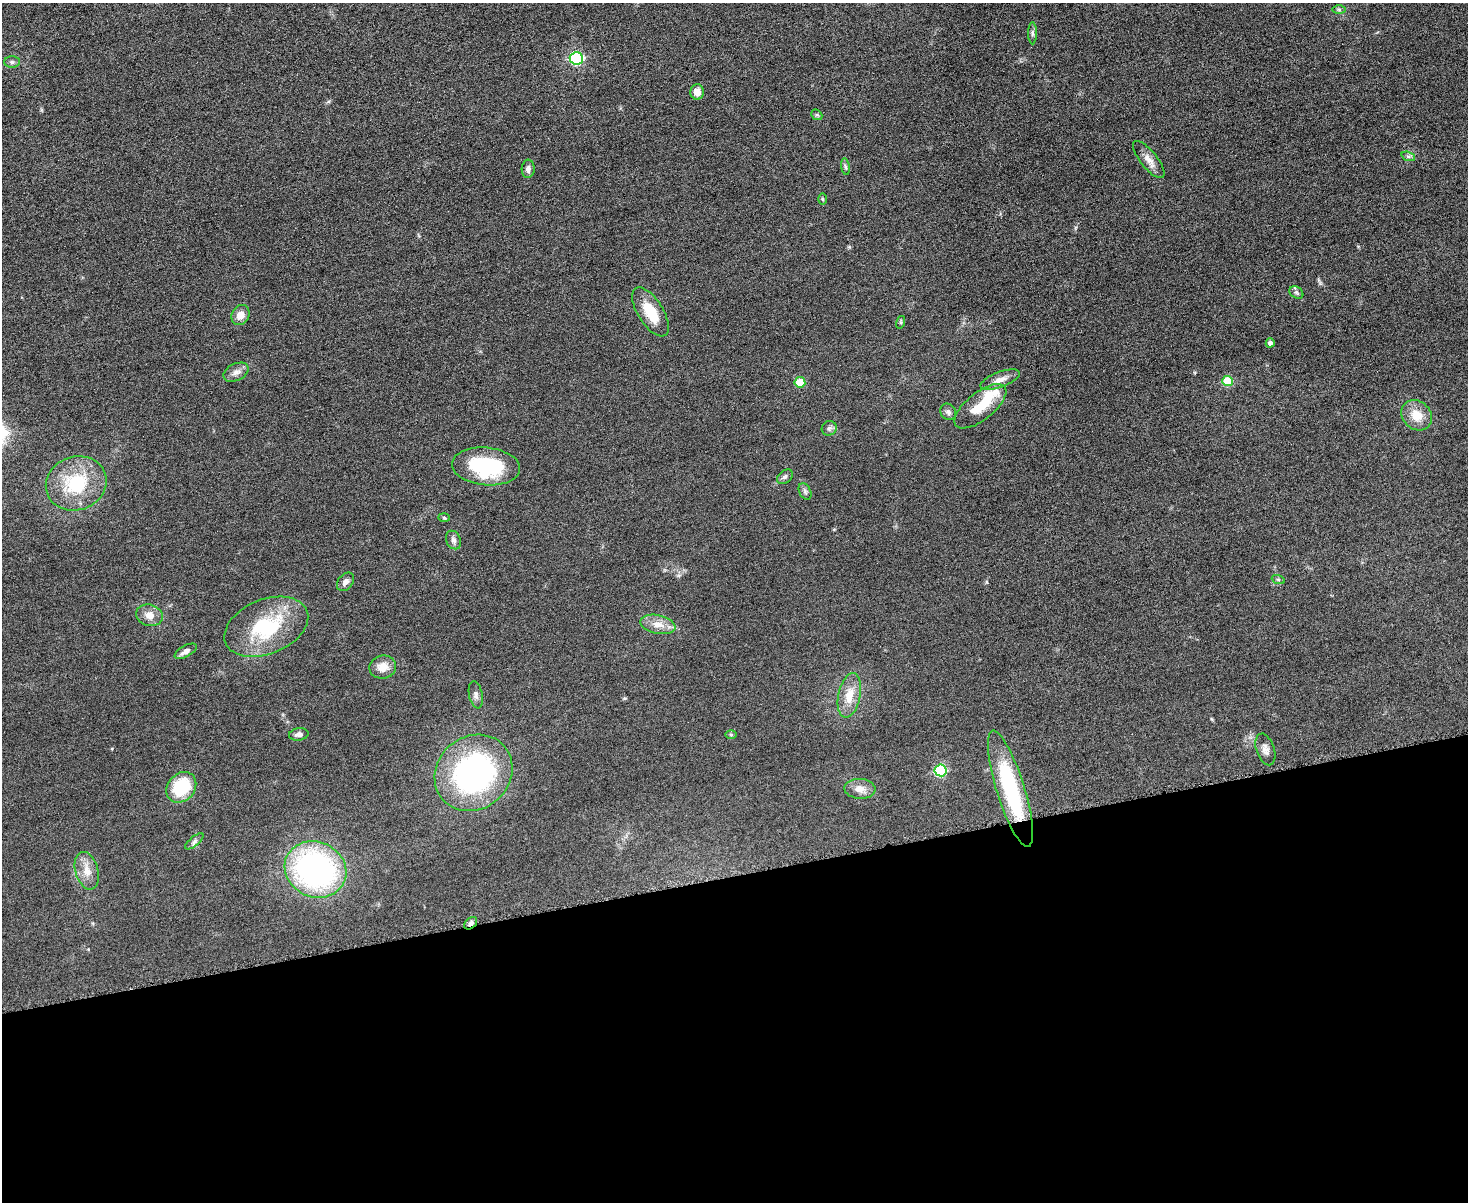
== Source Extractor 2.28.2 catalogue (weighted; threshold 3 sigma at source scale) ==
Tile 11 of 3 x 4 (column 2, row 4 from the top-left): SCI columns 1612-3077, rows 17-1216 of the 4798 x 4820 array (HDU 1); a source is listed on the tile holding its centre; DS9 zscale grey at full resolution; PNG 1470 x 1204 px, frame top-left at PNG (2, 3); each listed source drawn as its Kron ellipse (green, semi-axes under 4 px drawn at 4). Shown black and unused: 27% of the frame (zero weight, under 3 of 6 exposures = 2% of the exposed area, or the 3 px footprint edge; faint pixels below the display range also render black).
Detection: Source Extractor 2.28.2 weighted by HDU 2 'WHT'; one run over the whole footprint, this tile lists its part. Background 0.0583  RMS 0.0089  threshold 0.0364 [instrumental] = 3 sigma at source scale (4.09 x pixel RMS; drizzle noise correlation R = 1.36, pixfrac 0.8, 0.05/0.05 arcsec/px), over >= 5 px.
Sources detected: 53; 1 inside a brighter object's white glare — neither listed nor drawn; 1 inside a brighter listed object's ellipse — not listed separately; the other 51 listed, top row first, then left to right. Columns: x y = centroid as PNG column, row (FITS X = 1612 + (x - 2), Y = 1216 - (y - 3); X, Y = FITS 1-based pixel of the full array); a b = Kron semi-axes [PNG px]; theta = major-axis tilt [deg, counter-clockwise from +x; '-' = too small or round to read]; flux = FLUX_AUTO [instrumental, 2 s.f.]
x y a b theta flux
1339 9 7 4 0 1.5
1032 33 11 4 -90 2
576 58 6 6 - 110
12 62 8 5 -1 2.1
697 92 7 6 - 7
817 115 6 4 -41 1.2
1408 156 7 4 -19 1.7
1149 159 23 8 -51 7.2
845 167 8 4 -81 1.4
528 169 9 6 86 3.6
822 199 6 4 -89 0.94
1296 293 7 5 -34 1.6
651 312 28 12 -58 23
240 315 10 8 61 7.5
901 322 6 4 72 0.98
1270 343 4 4 - 2.6
236 372 13 8 25 4.7
1000 380 21 7 20 6.4
1227 381 5 5 - 30
800 382 5 5 - 24
980 406 31 13 38 21
948 412 8 7 - 2.8
1417 415 16 14 -41 14
829 428 7 7 - 2.5
486 466 34 19 -5 67
785 477 9 6 38 2.2
76 483 31 26 20 46
805 491 9 5 -64 2.1
444 518 6 4 -2 0.96
453 540 10 7 -65 2.9
1278 579 7 4 -19 1.2
345 582 10 7 52 3.8
149 615 14 10 -16 8.1
658 624 18 9 -12 8.6
266 627 44 27 22 60
186 651 12 5 29 4.4
383 667 13 11 9 9
476 695 14 6 -79 3.4
849 695 22 11 78 14
299 734 10 6 8 3
731 735 5 4 - 0.98
1265 749 16 9 -71 4.9
941 770 6 6 - 84
474 773 41 36 41 210
181 787 17 13 48 36
860 789 15 10 -3 6.8
1010 789 61 14 -73 82
194 841 11 4 40 2.5
315 869 31 27 -25 210
87 871 19 11 -75 9.9
471 923 7 5 41 2.8
Overlapping masked pixels (flux is a lower limit): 1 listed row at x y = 471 923